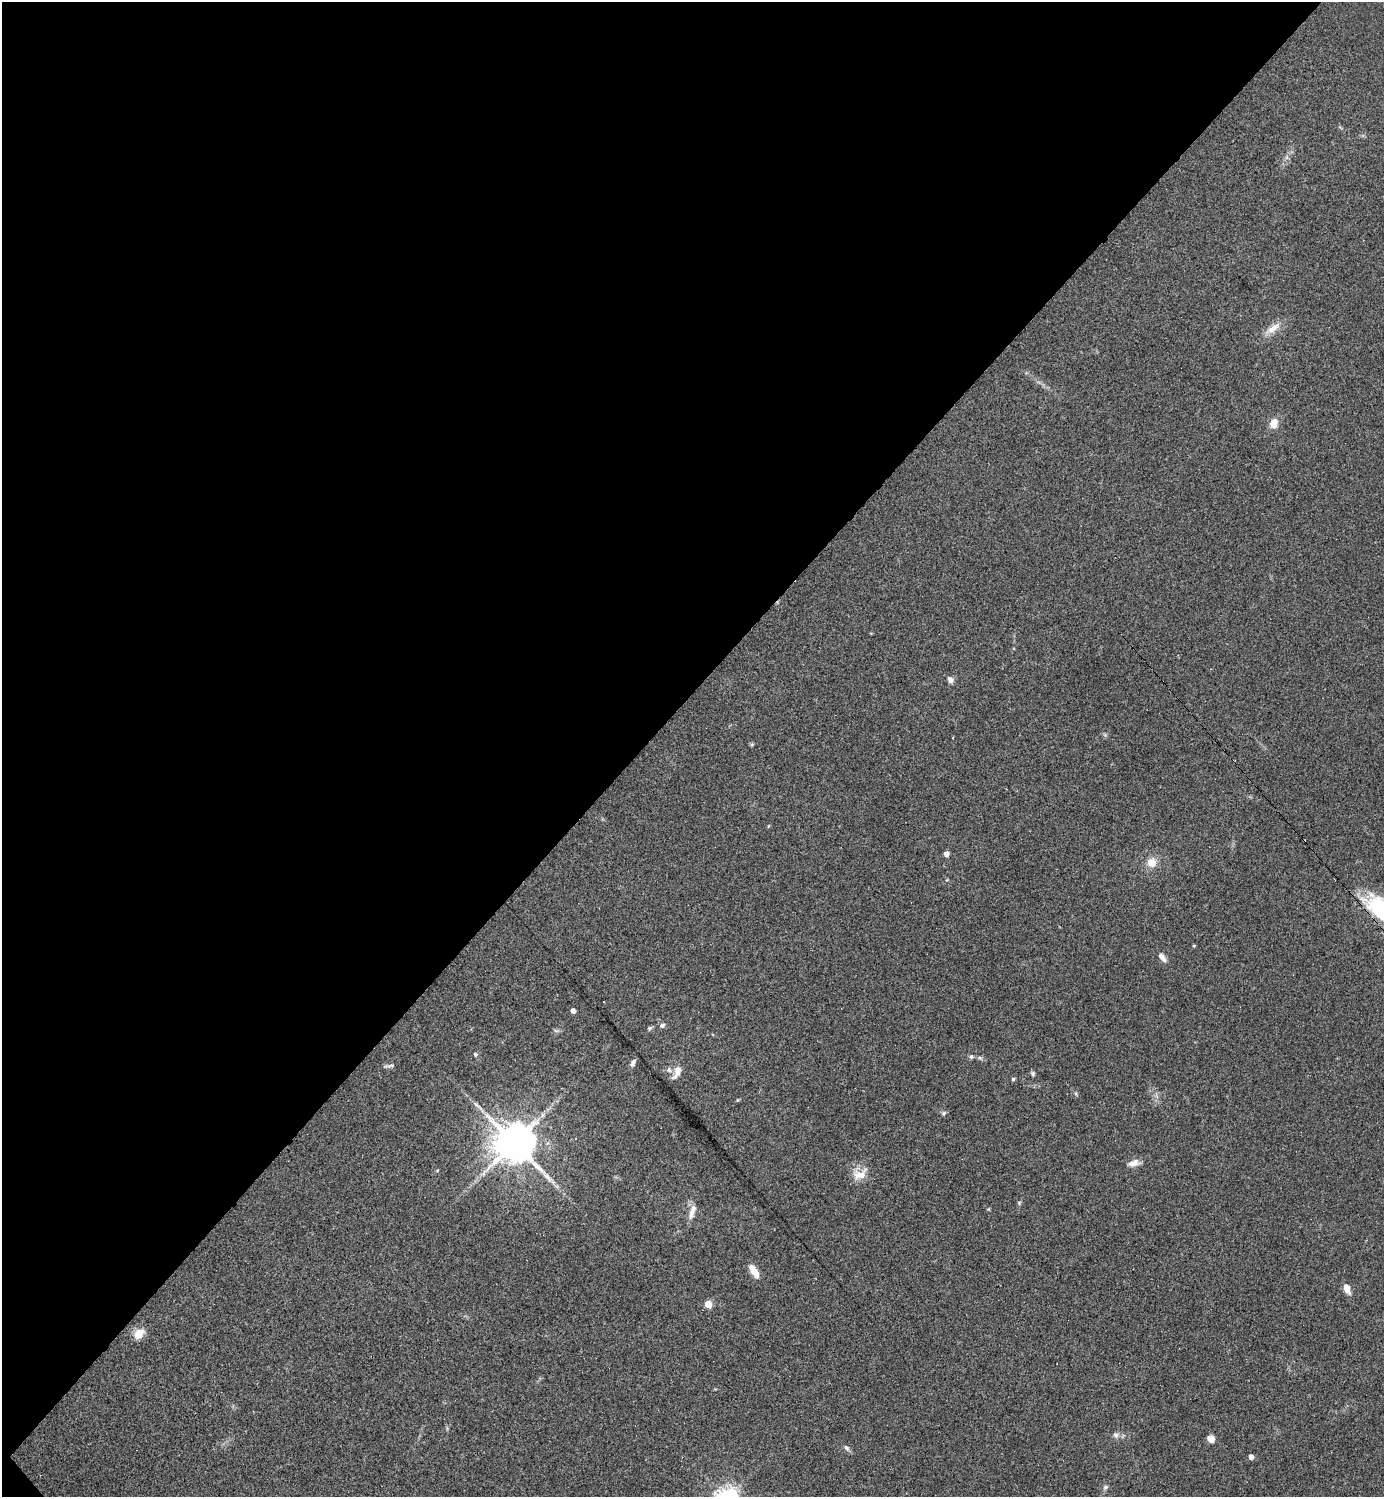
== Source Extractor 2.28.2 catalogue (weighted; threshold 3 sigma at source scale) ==
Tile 5 of 4 x 4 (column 1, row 2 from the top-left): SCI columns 297-1678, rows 2990-4484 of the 5977 x 5978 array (HDU 1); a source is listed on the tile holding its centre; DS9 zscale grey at full resolution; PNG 1386 x 1499 px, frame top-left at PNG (2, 2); no overlay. Shown black and unused: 47% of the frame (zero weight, under 2 of 3 exposures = <1% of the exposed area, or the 3 px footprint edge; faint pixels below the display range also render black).
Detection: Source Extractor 2.28.2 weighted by HDU 2 'WHT'; one run over the whole footprint, this tile lists its part. Background 0.0334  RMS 0.0063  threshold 0.0283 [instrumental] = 3 sigma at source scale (4.5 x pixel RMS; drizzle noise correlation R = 1.50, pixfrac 1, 0.05/0.05 arcsec/px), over >= 5 px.
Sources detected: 46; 1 too faint to see at this stretch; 1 cosmic-ray / hot-pixel residue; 1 long thin detection or spike segment (spike, bleed or trail) — not listed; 1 inside a brighter listed object's ellipse — not listed separately; the other 42 listed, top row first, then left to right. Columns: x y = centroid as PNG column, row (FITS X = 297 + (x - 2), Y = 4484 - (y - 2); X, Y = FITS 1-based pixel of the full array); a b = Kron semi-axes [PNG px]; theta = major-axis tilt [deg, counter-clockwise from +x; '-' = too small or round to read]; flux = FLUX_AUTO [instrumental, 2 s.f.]
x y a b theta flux
1287 157 7 4 71 1.5
1273 329 26 9 34 7.8
1274 423 13 9 73 6.2
950 680 9 8 - 2.6
752 744 6 4 19 0.78
768 826 6 3 71 0.55
946 854 4 4 - 4.5
1152 863 12 12 - 7.4
947 880 5 4 - 0.63
1194 946 4 3 - 0.72
1162 957 13 6 -50 3.7
573 1011 4 4 - 3.4
662 1025 7 6 - 1.8
650 1028 8 5 34 1.2
556 1031 10 4 -11 1.2
475 1054 6 5 - 1
971 1056 6 6 - 1.3
633 1063 9 5 68 2.5
389 1066 15 4 9 1.7
678 1071 15 10 81 5.7
1033 1074 7 5 -69 1.1
1013 1079 5 4 - 0.96
1076 1094 6 4 -72 0.84
1156 1096 10 3 -69 1.4
944 1113 7 6 - 1.3
514 1143 14 13 - 1800
1134 1163 16 8 13 4.7
437 1171 5 4 - 0.71
859 1174 21 15 21 9.1
557 1186 8 6 -20 1.7
1019 1203 6 4 48 0.86
988 1209 5 4 - 0.58
692 1211 22 7 72 5.8
754 1271 17 7 -59 7.3
1347 1289 10 6 -69 6
708 1304 5 5 - 18
139 1334 15 11 40 7.5
1116 1435 8 8 - 2.4
1211 1439 7 6 - 6.1
847 1448 10 6 -52 1.8
1251 1457 4 4 - 3.8
1105 1487 8 6 43 1.6